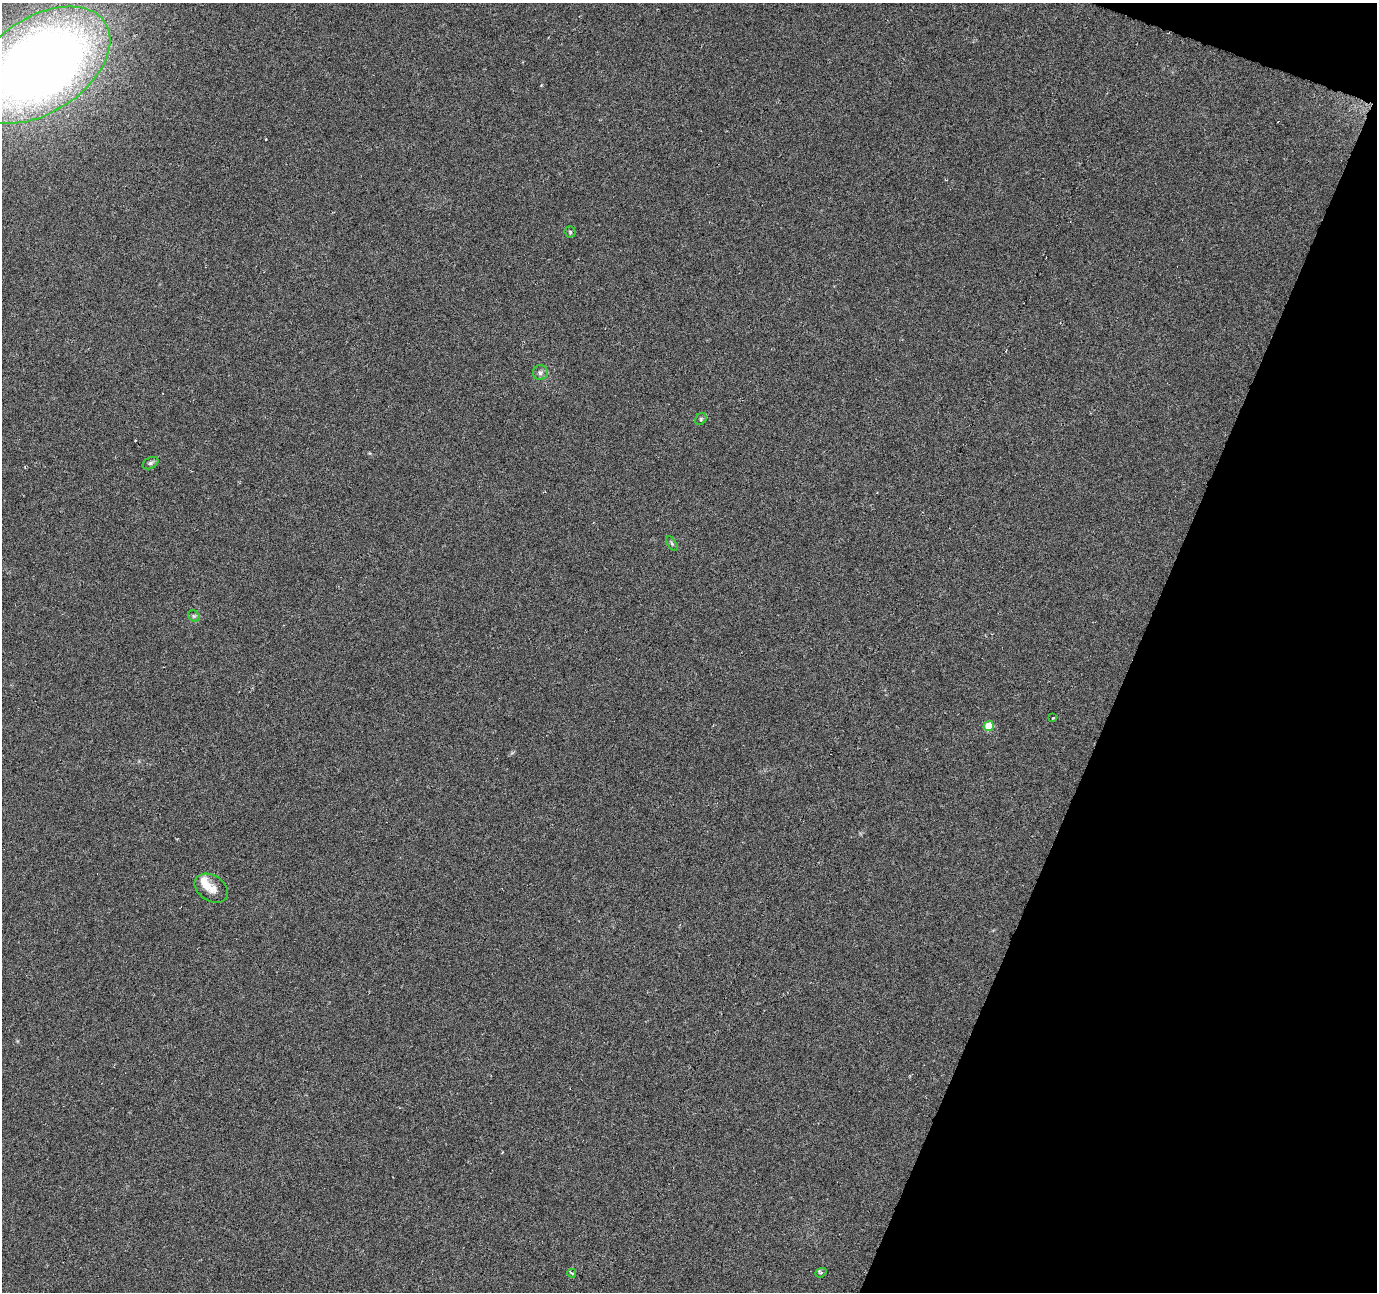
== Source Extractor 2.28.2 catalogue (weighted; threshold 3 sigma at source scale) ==
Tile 8 of 4 x 4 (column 4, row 2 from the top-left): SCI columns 4131-5505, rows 2856-4145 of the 5505 x 5644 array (HDU 1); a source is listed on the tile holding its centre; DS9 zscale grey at full resolution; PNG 1379 x 1294 px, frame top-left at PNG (2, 3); each listed source drawn as its Kron ellipse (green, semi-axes under 4 px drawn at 4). Shown black and unused: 18% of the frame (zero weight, under 3 of 6 exposures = <1% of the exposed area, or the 3 px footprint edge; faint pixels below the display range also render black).
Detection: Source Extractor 2.28.2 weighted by HDU 2 'WHT'; one run over the whole footprint, this tile lists its part. Background 0.0271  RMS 0.0039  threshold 0.0158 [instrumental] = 3 sigma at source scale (4.09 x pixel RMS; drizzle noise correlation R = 1.36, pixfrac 0.8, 0.0396/0.0396 arcsec/px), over >= 5 px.
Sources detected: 14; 1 cosmic-ray / hot-pixel residue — neither listed nor drawn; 1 inside a brighter listed object's ellipse — not listed separately; the other 12 listed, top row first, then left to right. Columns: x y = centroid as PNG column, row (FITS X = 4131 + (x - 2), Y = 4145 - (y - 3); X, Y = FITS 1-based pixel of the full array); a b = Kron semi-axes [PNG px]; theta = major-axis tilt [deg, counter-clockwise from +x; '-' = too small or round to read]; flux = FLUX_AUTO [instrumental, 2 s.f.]
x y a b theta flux
40 65 78 47 33 490
570 232 5 5 - 0.53
540 373 7 7 - 1.2
701 419 6 5 - 0.58
150 463 8 5 27 0.82
672 544 8 3 -59 0.56
194 616 6 5 - 0.64
1053 718 3 3 - 0.56
989 726 5 5 - 9
211 888 18 12 -33 3.9
572 1273 4 3 - 0.42
821 1273 6 4 21 0.63
Isophote crosses this tile's border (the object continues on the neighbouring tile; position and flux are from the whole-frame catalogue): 1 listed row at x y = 40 65